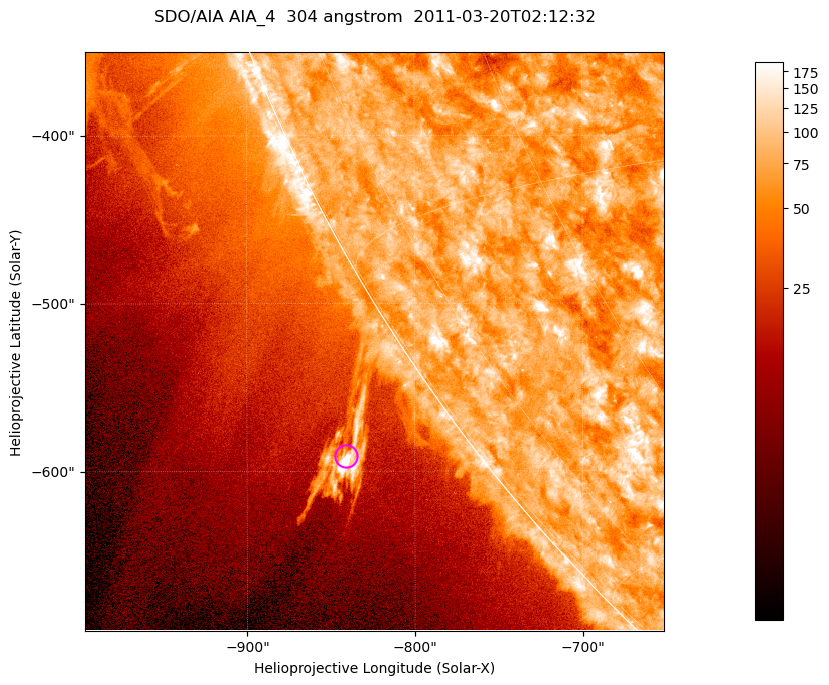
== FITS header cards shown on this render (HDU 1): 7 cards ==
TELESCOP= 'SDO/AIA '           / For AIA: SDO/AIA
INSTRUME= 'AIA_4   '           / For AIA: AIA_ATA1, AIA_ATA2, AIA_ATA3 or AIA_AT
WAVELNTH=                  304 / [angstrom] Wavelength
WAVEUNIT= 'angstrom'           / Wavelength unit: angstrom
DATE-OBS= '2011-03-20T02:12:32.123' / [ISO] Date when observation started; ISO 8
CTYPE1  = 'HPLN-TAN'           / CTYPE1; Typically HPLN
CTYPE2  = 'HPLT-TAN'           / CTYPE2; Typically HPLT

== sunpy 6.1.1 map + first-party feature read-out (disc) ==
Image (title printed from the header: SDO/AIA AIA_4  304 angstrom  2011-03-20T02:12:32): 575 x 575 px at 0.6 arcsec/px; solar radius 964 arcsec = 1606 px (partial field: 1.8% of the solar disc is inside the frame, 43% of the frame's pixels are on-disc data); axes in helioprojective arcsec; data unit not stated in the header (colour bar unlabelled)
Orientation: roll -0.132 deg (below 1 deg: not rotated)
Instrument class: DISC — disc imager (sunpy class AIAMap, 304 A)
Bright regions (active regions / flare kernels): reference = the on-disc median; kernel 5 px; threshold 5 sigma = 107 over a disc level ~75.2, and >= 1.15x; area >= 330 px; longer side >= 7 px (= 4.2 arcsec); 0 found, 0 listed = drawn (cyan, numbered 1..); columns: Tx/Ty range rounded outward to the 2 arcsec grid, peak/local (2 s.f.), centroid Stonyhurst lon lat
Off-limb structures (1.02-1.3 R_sun): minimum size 165 px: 6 found; the strongest spans PA ~125 deg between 1.03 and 1.11 R_sun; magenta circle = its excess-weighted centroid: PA ~125 deg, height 1.07 R_sun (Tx ~-842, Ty ~-590 arcsec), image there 6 x the reference